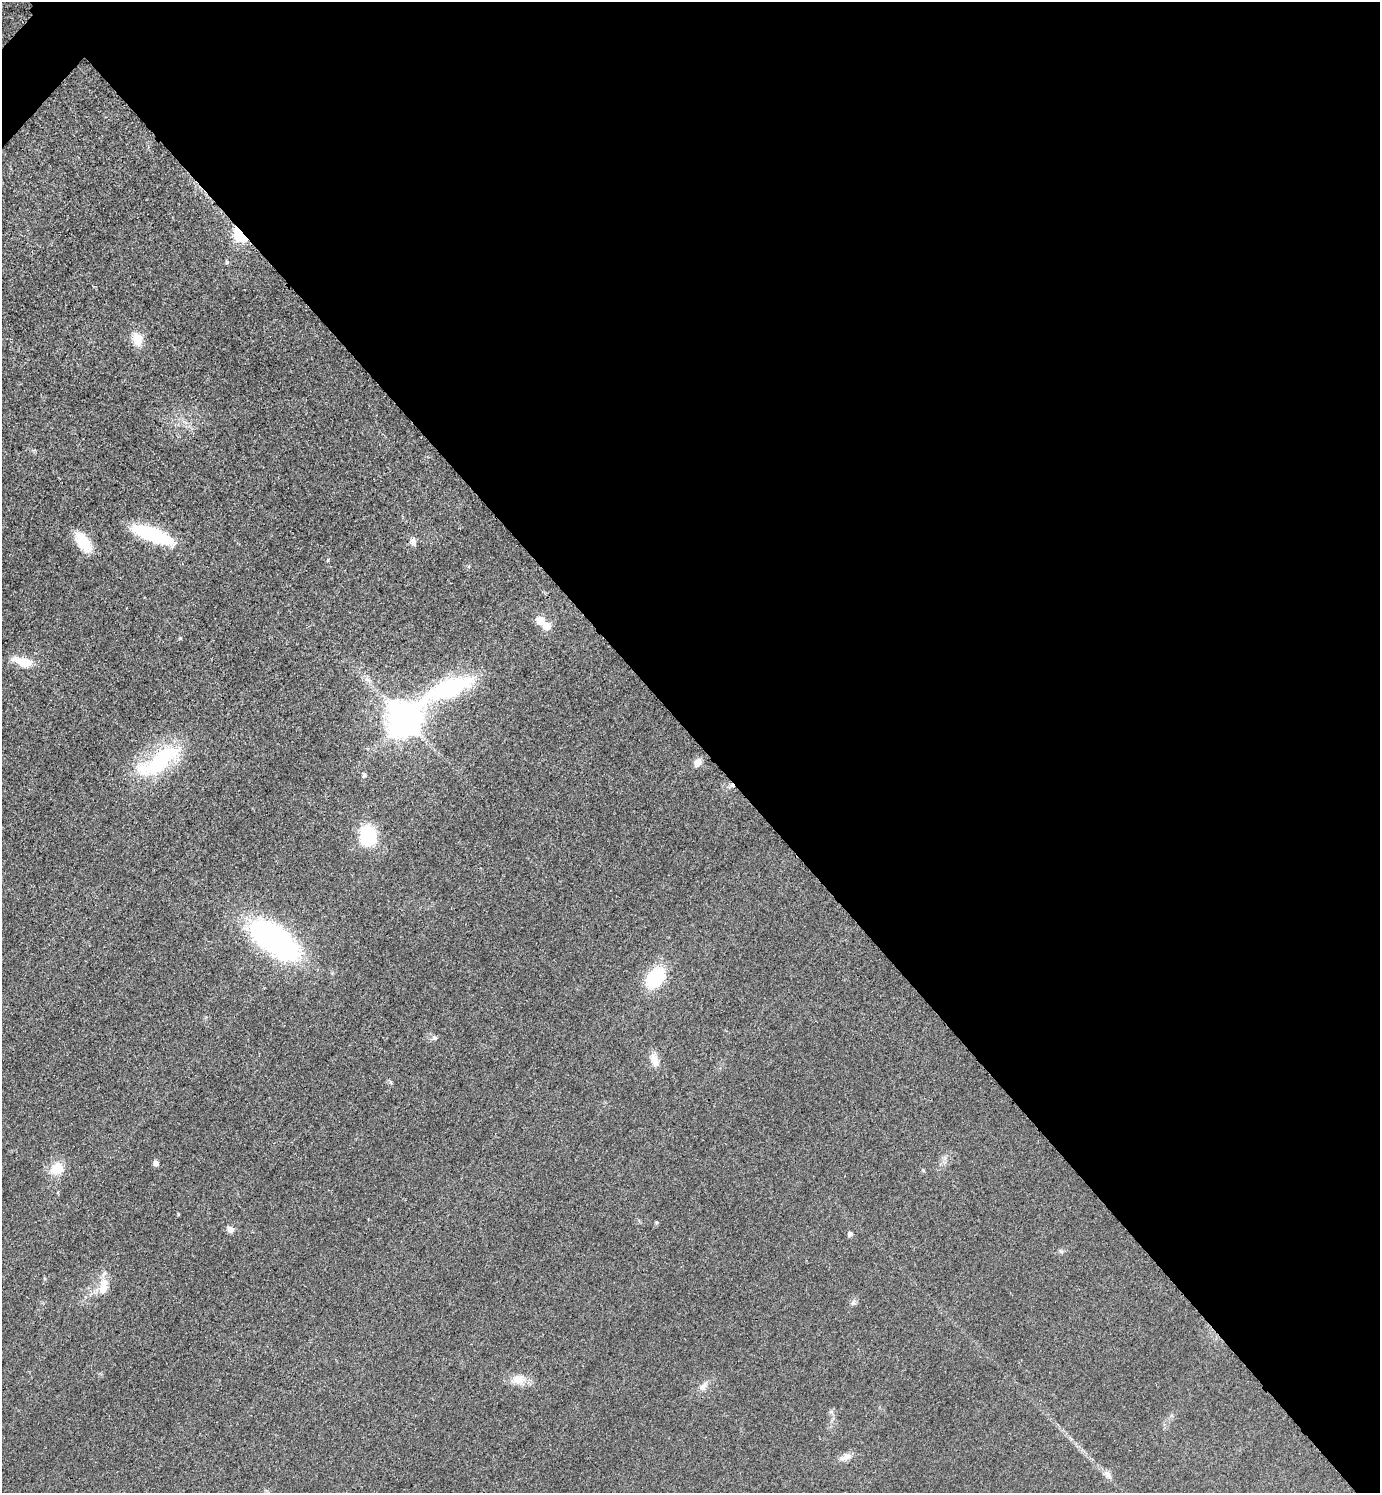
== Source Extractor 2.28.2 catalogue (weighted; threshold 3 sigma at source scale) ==
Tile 8 of 4 x 4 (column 4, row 2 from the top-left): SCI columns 4310-5687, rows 3005-4495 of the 6010 x 6009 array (HDU 1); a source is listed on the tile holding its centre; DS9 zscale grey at full resolution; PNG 1382 x 1495 px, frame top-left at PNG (2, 2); no overlay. Shown black and unused: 50% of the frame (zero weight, under 3 of 4 exposures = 2% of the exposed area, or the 3 px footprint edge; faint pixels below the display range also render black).
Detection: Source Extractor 2.28.2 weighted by HDU 2 'WHT'; one run over the whole footprint, this tile lists its part. Background 0.0177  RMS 0.0055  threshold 0.0248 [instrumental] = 3 sigma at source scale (4.5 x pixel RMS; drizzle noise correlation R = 1.50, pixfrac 1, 0.05/0.05 arcsec/px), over >= 5 px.
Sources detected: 36; all 36 listed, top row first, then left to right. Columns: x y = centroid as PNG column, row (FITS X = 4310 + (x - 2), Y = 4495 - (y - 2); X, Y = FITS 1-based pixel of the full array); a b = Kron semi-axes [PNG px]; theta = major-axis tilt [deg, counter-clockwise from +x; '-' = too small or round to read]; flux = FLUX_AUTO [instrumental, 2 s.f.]
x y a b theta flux
241 235 8 5 -52 69
227 262 5 5 - 1
137 339 17 12 -71 8.5
153 535 42 12 -21 43
83 542 25 13 -55 15
413 542 12 8 -74 2.4
540 620 6 6 - 10
547 626 6 6 - 8.8
180 638 4 4 - 0.68
23 662 25 11 -18 10
367 679 8 5 -29 2
452 688 63 18 22 64
405 719 13 11 46 1000
159 761 66 23 33 48
698 763 12 8 55 3.5
364 775 5 5 - 1.4
368 836 17 13 -83 39
274 940 59 27 -37 120
655 978 19 13 53 35
434 1038 9 7 11 1.7
654 1060 19 10 -77 5.5
390 1082 6 4 -70 0.77
156 1163 5 5 - 2.6
57 1169 18 15 27 11
923 1170 5 4 - 0.63
178 1214 4 3 - 0.6
657 1222 5 5 - 0.68
230 1229 8 8 - 2.6
850 1234 5 5 - 2.1
1061 1251 7 5 -44 1
103 1287 24 12 78 9
853 1302 11 5 67 1.6
518 1379 21 14 0 7.7
703 1387 13 8 54 3.3
845 1457 17 8 17 4
1108 1474 14 8 -45 3
Overlapping masked pixels (flux is a lower limit): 1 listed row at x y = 241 235
Unlisted compact peaks at least as high as the median listed source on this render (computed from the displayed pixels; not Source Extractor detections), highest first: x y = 328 560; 831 1412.